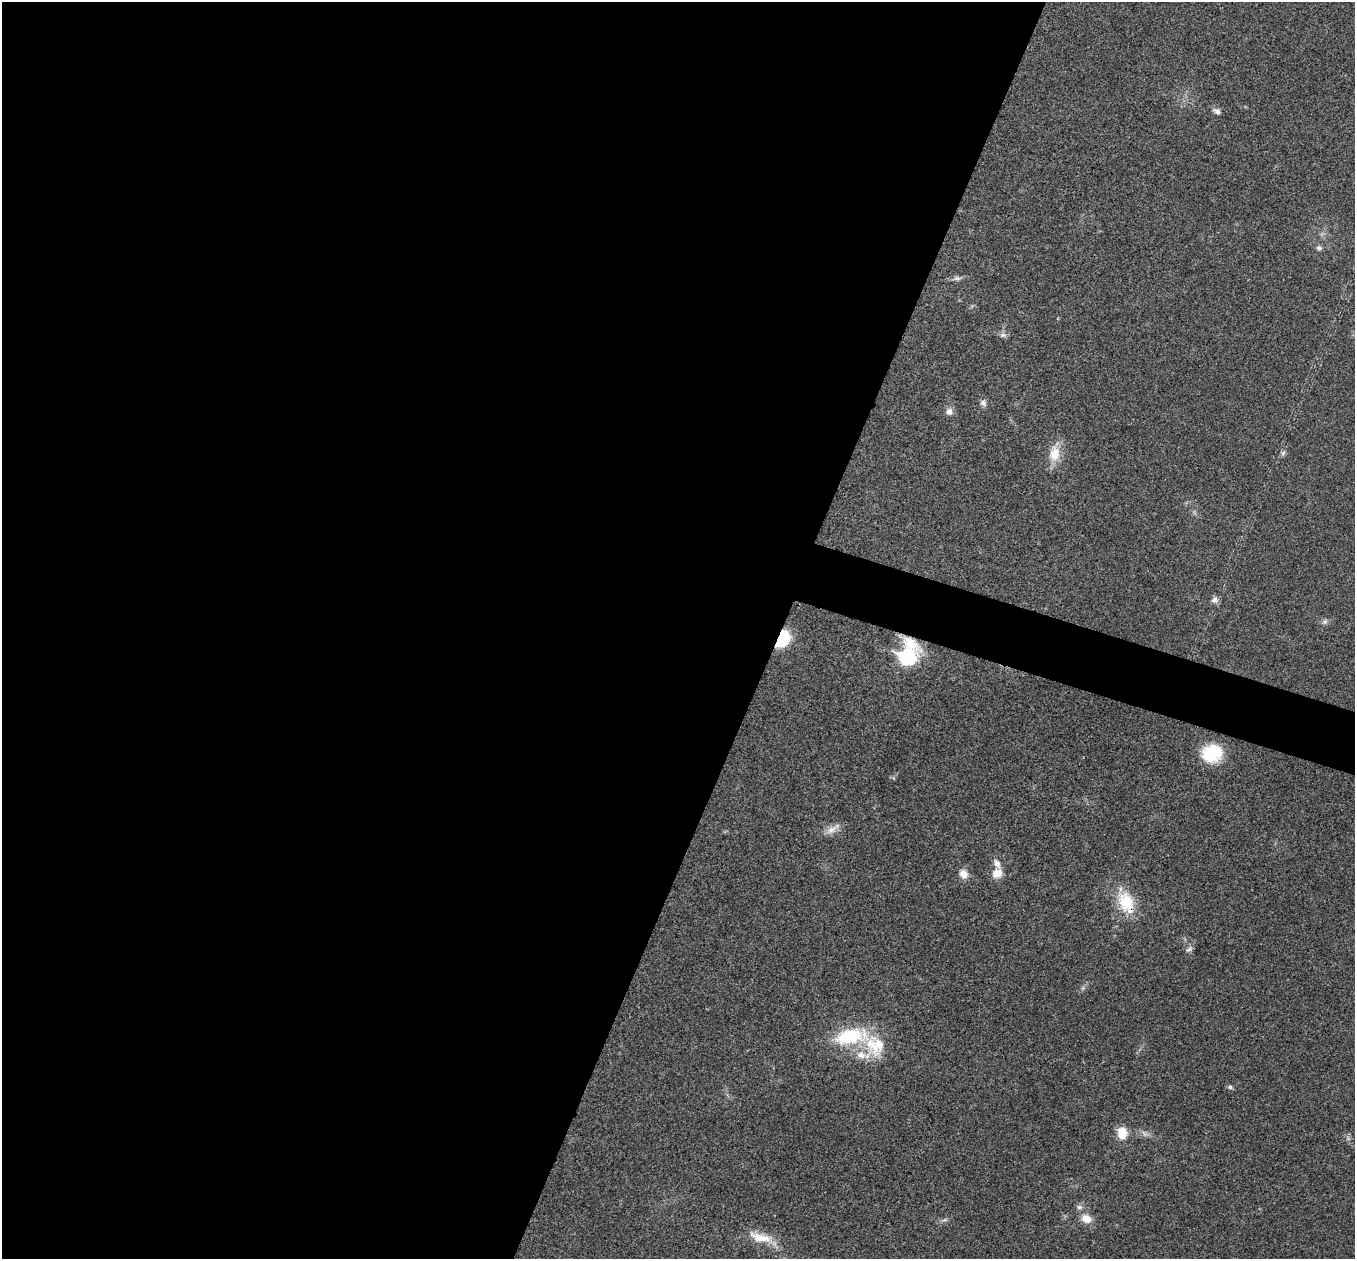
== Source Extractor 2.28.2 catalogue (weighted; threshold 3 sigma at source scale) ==
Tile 5 of 4 x 4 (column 1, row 2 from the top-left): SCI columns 3-1355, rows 2652-3908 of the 5419 x 5432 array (HDU 1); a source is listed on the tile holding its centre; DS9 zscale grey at full resolution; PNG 1357 x 1261 px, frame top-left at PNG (2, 2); no overlay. Shown black and unused: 59% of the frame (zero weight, under 3 of 4 exposures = <1% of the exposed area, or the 3 px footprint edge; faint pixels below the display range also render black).
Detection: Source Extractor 2.28.2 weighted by HDU 2 'WHT'; one run over the whole footprint, this tile lists its part. Background 0.0211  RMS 0.004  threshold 0.0182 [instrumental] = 3 sigma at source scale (4.5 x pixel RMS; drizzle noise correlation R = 1.50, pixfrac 1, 0.05/0.05 arcsec/px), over >= 5 px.
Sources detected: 31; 1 too faint to see at this stretch — not listed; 2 inside a brighter listed object's ellipse — not listed separately; the other 28 listed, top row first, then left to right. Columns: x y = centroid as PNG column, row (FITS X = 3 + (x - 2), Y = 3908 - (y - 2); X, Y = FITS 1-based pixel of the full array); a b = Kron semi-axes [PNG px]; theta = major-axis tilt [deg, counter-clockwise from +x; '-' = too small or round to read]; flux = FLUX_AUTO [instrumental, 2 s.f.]
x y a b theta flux
1217 111 10 6 -26 1.7
1319 248 8 6 -11 1.2
957 278 13 6 1 1.5
1003 335 10 6 -7 1.3
983 403 10 8 -53 1.5
949 412 9 9 - 2.3
1283 453 7 6 - 0.97
1054 454 23 15 84 7.4
1215 600 9 9 - 1.6
1325 622 9 6 48 1.1
782 639 13 9 58 22
910 644 31 14 -36 11
907 657 9 7 -12 76
1212 753 23 20 23 17
832 829 24 8 34 3.4
997 873 12 10 34 4.8
964 874 12 10 -53 3.5
1126 902 30 19 -69 15
1189 949 11 6 35 1.2
1083 988 7 4 71 0.74
850 1036 36 17 11 28
875 1045 34 31 -73 19
1230 1087 7 5 -3 0.84
1122 1133 13 10 -83 7.1
1079 1207 8 6 -15 1.2
1086 1219 14 10 -25 4.7
944 1220 8 4 1 0.87
761 1237 37 12 -17 9
Overlapping masked pixels (flux is a lower limit): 4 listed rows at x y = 782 639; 910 644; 907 657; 1126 902